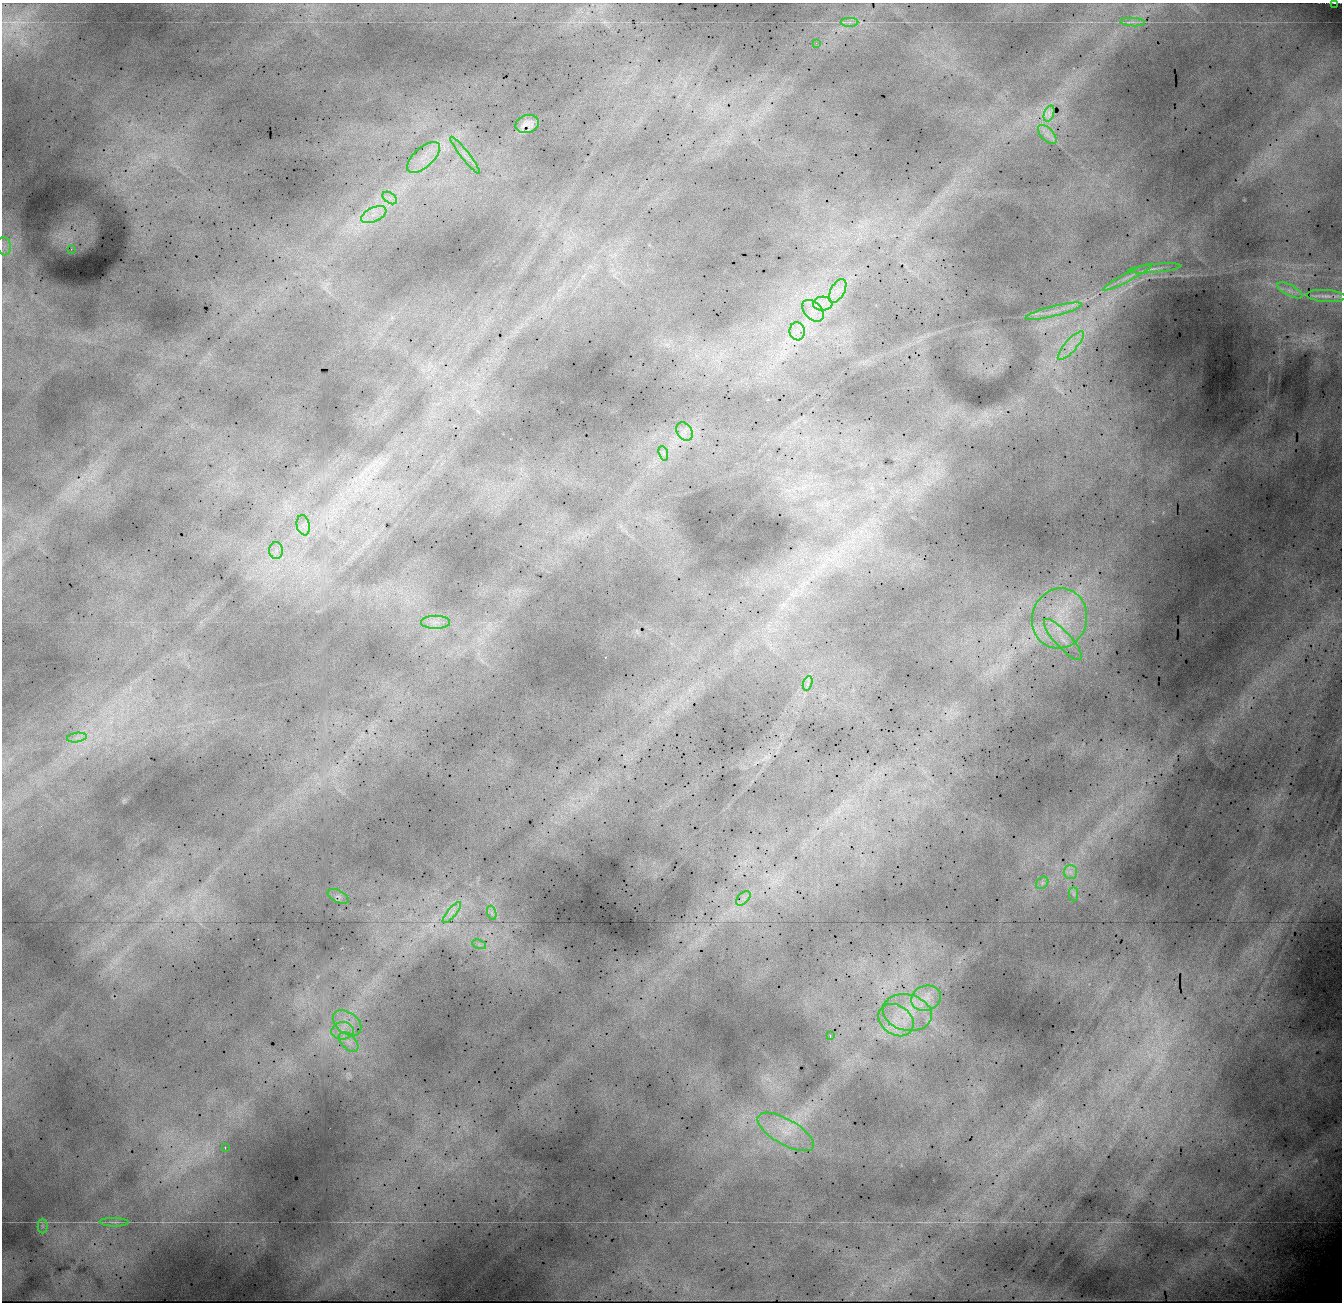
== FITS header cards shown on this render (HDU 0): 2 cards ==
NAXIS1  =                 1340 / Number of columns
NAXIS2  =                 1300 / Number of rows

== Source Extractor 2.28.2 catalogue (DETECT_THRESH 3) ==
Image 1340 x 1300 px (HDU 0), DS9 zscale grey, 1 PNG px = 1 image px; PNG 1344 x 1304 px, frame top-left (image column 1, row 1300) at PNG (2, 3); each listed source drawn as its Kron ellipse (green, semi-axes under 4 px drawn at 4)
Background 22000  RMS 170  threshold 504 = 3 sigma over >= 5 px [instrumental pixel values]
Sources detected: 51; all 51 listed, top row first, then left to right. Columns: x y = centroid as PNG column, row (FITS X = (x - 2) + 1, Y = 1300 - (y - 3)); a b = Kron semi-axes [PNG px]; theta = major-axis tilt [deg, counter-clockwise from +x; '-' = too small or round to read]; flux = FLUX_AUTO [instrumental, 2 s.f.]
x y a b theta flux
1335 3 3 2 - 9400
850 22 9 4 1 40000
1133 22 12 4 -3 44000
816 43 2 2 - 35000
1049 113 8 5 69 31000
527 124 12 9 17 84000
1047 134 12 6 -47 69000
465 155 23 4 -51 81000
423 157 20 9 42 200000
390 198 8 5 -35 45000
374 215 13 7 24 110000
4 246 9 7 -79 58000
71 249 3 2 - 18000
1155 268 26 3 6 64000
1127 277 27 4 28 85000
1290 290 14 5 -28 68000
838 291 13 7 61 100000
1326 296 19 6 -4 56000
823 304 10 7 3 86000
813 311 13 8 -45 120000
1054 311 29 5 14 140000
797 331 9 7 -81 80000
1071 346 18 6 49 120000
685 431 10 7 -57 68000
663 453 7 4 -71 30000
303 525 10 6 -79 64000
276 550 8 7 - 57000
1059 618 30 27 73 810000
436 622 14 6 0 88000
1063 639 27 8 -48 200000
808 683 7 4 71 32000
77 738 10 4 8 51000
1070 872 7 6 - 47000
1042 883 7 5 47 30000
1074 894 7 4 -90 27000
338 896 11 6 -27 37000
743 898 9 5 45 48000
452 912 13 4 50 64000
492 913 7 4 -71 27000
479 944 7 4 -19 26000
926 998 15 12 18 160000
907 1013 25 18 -14 420000
896 1020 19 14 -35 280000
347 1023 16 10 -37 160000
343 1031 11 8 6 100000
830 1036 3 2 - 91000
349 1042 12 7 -47 81000
786 1132 32 12 -30 360000
225 1147 3 2 - 84000
114 1222 15 2 -2 31000
42 1226 7 5 -90 27000
At the frame edge (FLAGS 8, measured only in part): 1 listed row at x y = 1335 3